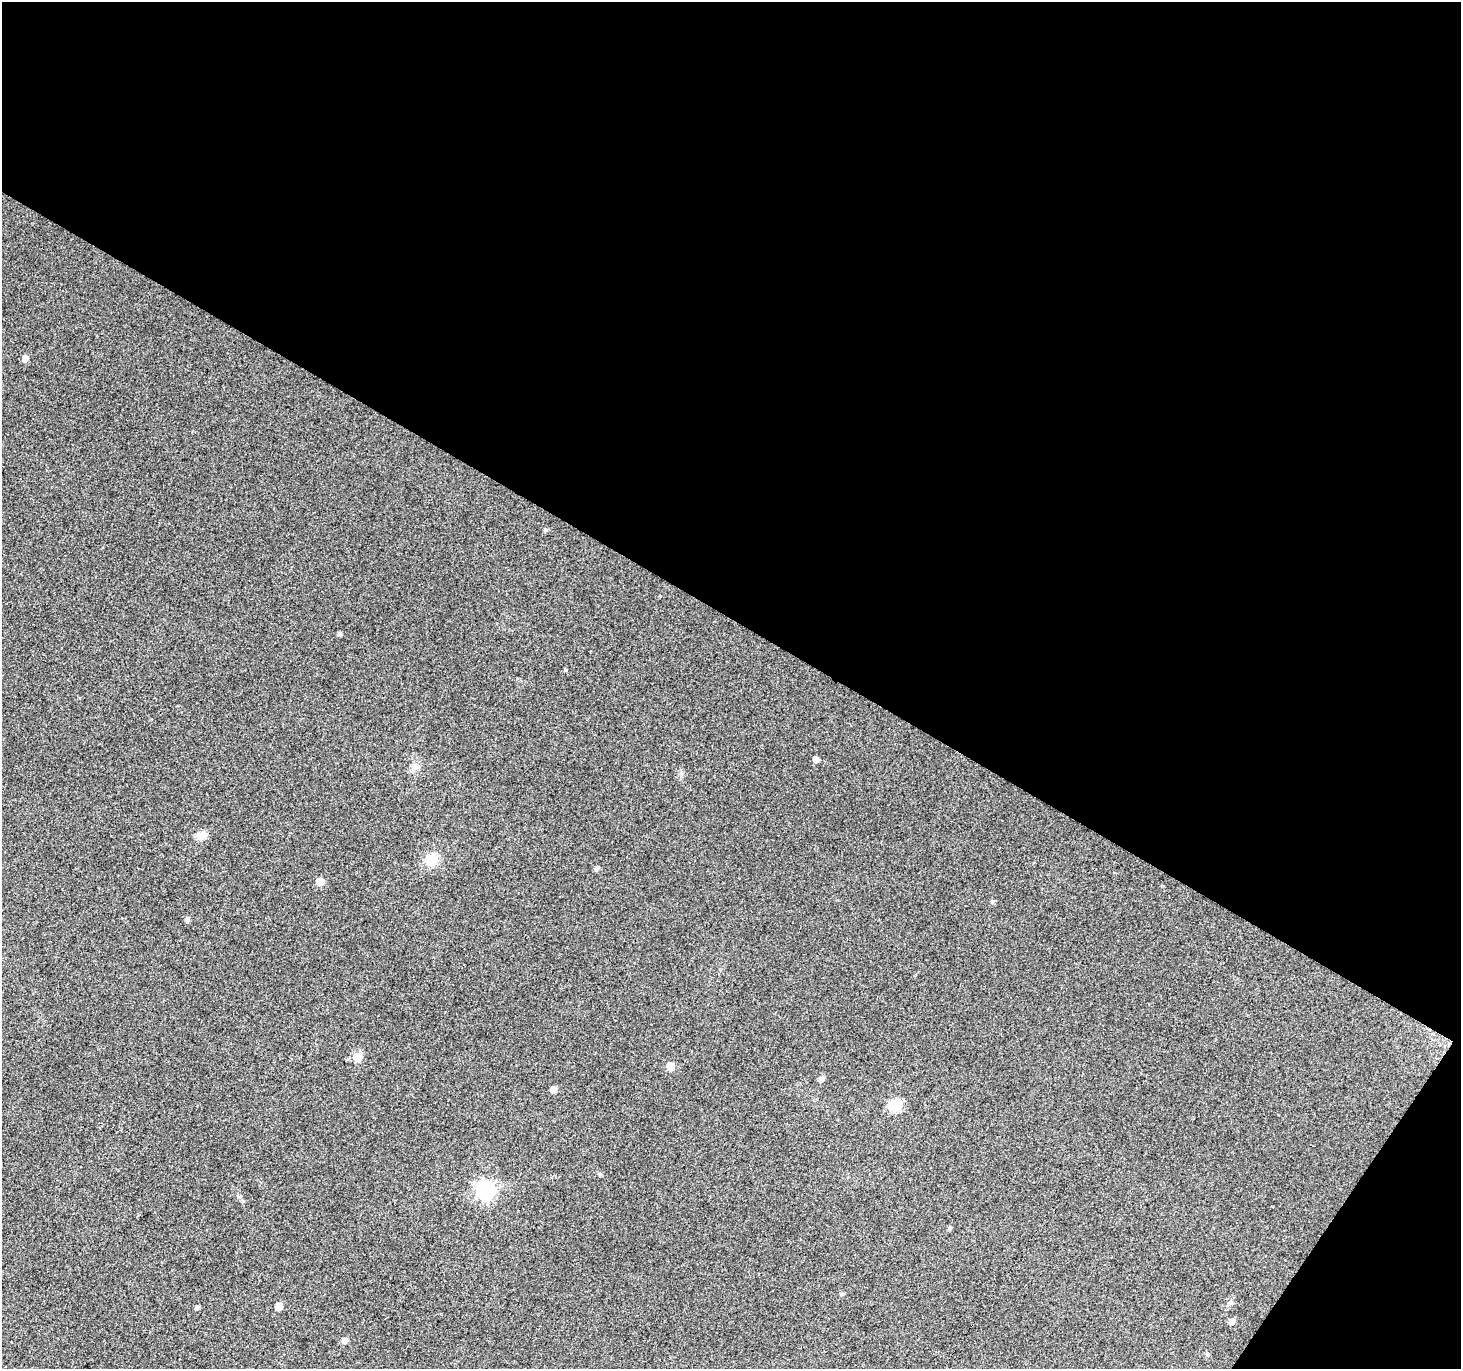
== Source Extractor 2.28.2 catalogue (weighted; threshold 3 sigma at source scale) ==
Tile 2 of 2 x 2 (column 2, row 1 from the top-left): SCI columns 1466-2924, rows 1490-2856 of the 2925 x 2958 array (HDU 1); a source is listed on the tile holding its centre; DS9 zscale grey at full resolution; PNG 1463 x 1371 px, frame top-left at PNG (2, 2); no overlay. Shown black and unused: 47% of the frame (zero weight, under 3 of 4 exposures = <1% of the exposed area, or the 3 px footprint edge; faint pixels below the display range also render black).
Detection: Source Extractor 2.28.2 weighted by HDU 2 'WHT'; one run over the whole footprint, this tile lists its part. Background 0.0834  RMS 0.012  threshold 0.0545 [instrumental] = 3 sigma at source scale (4.5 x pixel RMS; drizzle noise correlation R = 1.50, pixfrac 1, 0.0396/0.0396 arcsec/px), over >= 5 px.
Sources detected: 27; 1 inside a brighter object's white glare — not listed; the other 26 listed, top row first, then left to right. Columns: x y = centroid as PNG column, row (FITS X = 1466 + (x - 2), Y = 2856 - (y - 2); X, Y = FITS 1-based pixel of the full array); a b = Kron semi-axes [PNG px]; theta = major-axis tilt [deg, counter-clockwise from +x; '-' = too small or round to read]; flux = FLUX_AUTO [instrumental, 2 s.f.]
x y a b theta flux
25 358 6 5 - 6.1
545 530 5 4 - 1.8
339 634 4 4 - 2.9
565 670 5 3 - 1.2
816 759 5 5 - 5.5
201 836 12 9 1 9.8
430 860 6 6 - 48
596 868 5 5 - 3.2
320 881 5 5 - 16
993 901 6 5 - 2.4
187 919 5 5 - 2.9
358 1057 6 5 - 37
670 1066 6 5 - 16
821 1079 6 5 - 5.4
553 1089 5 5 - 8.5
893 1105 7 6 - 44
600 1174 5 5 - 1.4
485 1190 7 7 - 390
949 1228 5 3 - 1.7
842 1294 5 5 - 1.7
1230 1303 7 4 58 2.5
279 1306 5 5 - 11
197 1307 5 4 - 2.4
1231 1321 7 6 - 5.1
345 1340 6 5 - 5.4
1207 1354 6 4 -21 1.8
Unlisted compact peaks at least as high as the median listed source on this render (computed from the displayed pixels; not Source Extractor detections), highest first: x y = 243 1201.